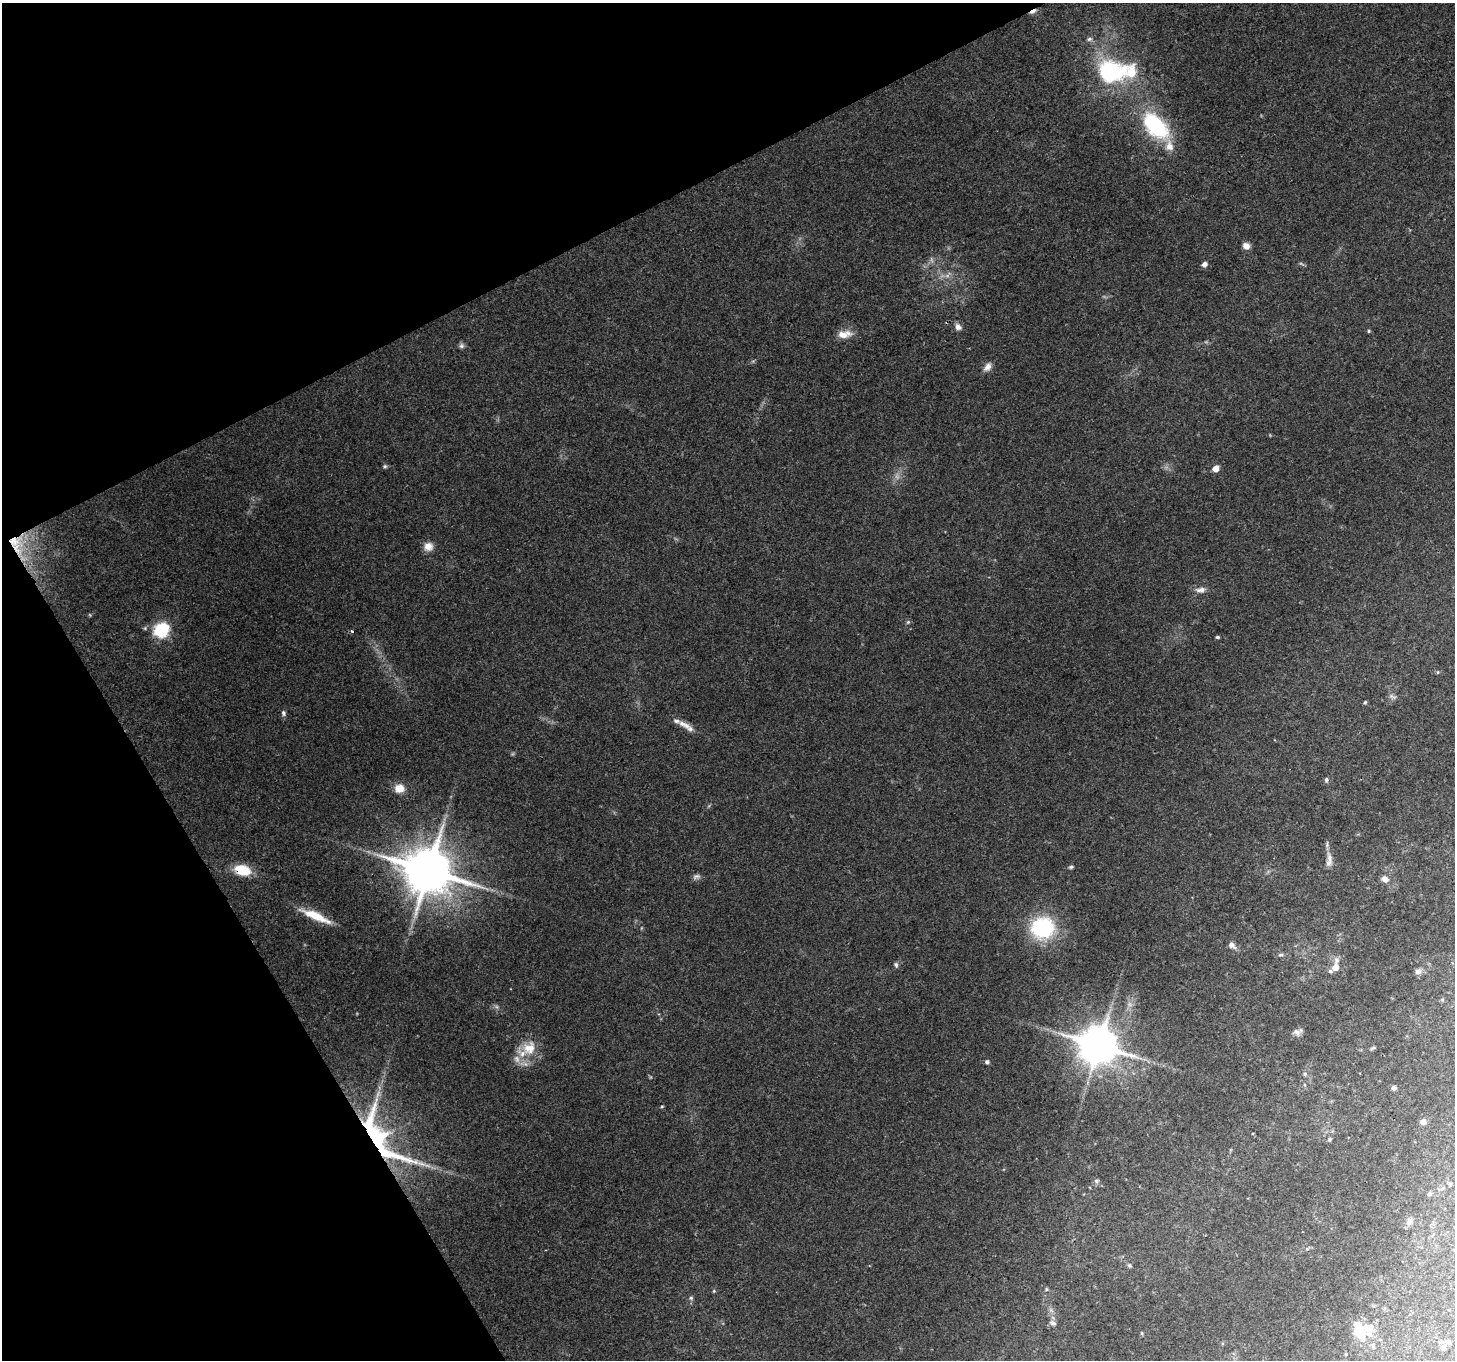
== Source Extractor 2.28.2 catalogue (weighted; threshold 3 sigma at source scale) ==
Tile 5 of 4 x 4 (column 1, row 2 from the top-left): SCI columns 1-1453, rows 2824-4181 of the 5813 x 5708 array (HDU 1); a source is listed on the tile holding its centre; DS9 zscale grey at full resolution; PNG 1457 x 1362 px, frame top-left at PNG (2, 3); no overlay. Shown black and unused: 25% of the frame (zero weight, under 3 of 4 exposures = <1% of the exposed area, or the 3 px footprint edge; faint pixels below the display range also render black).
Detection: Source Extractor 2.28.2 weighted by HDU 2 'WHT'; one run over the whole footprint, this tile lists its part. Background 0.179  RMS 0.0072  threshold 0.0325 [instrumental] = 3 sigma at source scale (4.5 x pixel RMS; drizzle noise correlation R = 1.50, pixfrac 1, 0.0396/0.0396 arcsec/px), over >= 5 px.
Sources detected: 77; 6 too faint to see at this stretch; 1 inside a brighter object's white glare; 2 cosmic-ray / hot-pixel residue — not listed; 3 inside a brighter listed object's ellipse — not listed separately; the other 65 listed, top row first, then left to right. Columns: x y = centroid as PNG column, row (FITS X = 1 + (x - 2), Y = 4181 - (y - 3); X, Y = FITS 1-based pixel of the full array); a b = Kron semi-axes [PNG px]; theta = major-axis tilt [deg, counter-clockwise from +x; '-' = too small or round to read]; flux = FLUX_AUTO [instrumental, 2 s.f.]
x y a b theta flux
1089 39 7 5 16 1.8
1111 72 40 27 4 79
1156 126 38 21 -48 64
1246 246 8 7 - 4.9
1204 264 5 5 - 3.7
958 327 10 8 -48 3.4
1369 331 5 4 - 0.84
844 334 20 9 7 8.4
461 346 7 7 - 2
987 367 13 8 53 4.3
385 466 6 5 - 1.3
1216 468 5 5 - 8
428 546 12 11 - 6
17 548 50 14 -56 28
1201 590 13 7 6 4.3
908 622 6 5 - 1.2
161 630 7 6 - 150
1217 637 5 3 - 1.1
1392 697 13 4 -22 1.9
1365 702 5 4 - 0.94
283 713 7 6 - 1.8
684 725 22 8 -25 7.5
1326 779 5 5 - 1.7
399 788 10 9 - 10
1329 860 23 8 87 6.1
1071 867 6 4 11 1.2
242 870 16 10 -13 23
428 871 15 13 -1 4000
696 877 10 7 9 2.5
1385 879 8 6 -30 4.4
316 916 37 8 -23 19
1043 928 26 23 12 62
1232 945 10 7 -44 3.7
1281 955 8 4 8 1.3
1336 960 11 7 84 3.3
896 965 7 5 -72 1.6
1336 967 6 5 - 6.8
1330 971 7 5 28 1.7
1418 971 8 7 - 3.4
1442 1000 5 5 - 0.98
1297 1032 13 8 19 3.5
1099 1045 12 11 - 2500
529 1048 24 19 42 19
1373 1048 7 4 14 1.1
987 1062 5 5 - 1.9
1305 1074 6 5 - 1.4
1394 1088 5 5 - 2.3
662 1106 4 3 - 0.8
1423 1122 8 8 - 3.1
381 1138 82 31 -51 130
1329 1139 5 5 - 1.4
1096 1181 7 6 - 1.9
1450 1184 3 3 - 1.2
1429 1194 5 5 - 1.3
1409 1222 8 7 - 3.4
1129 1265 6 5 - 1.6
1046 1289 6 4 -90 0.85
714 1291 5 4 - 0.85
691 1298 6 5 - 1.4
1053 1323 9 6 -34 2.3
1369 1328 13 10 -85 8.8
1142 1333 5 4 - 0.93
1360 1333 13 10 -44 15
1443 1348 7 5 -67 1.6
1346 1354 3 2 - 0.55
Overlapping masked pixels (flux is a lower limit): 3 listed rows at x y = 17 548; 242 870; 381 1138